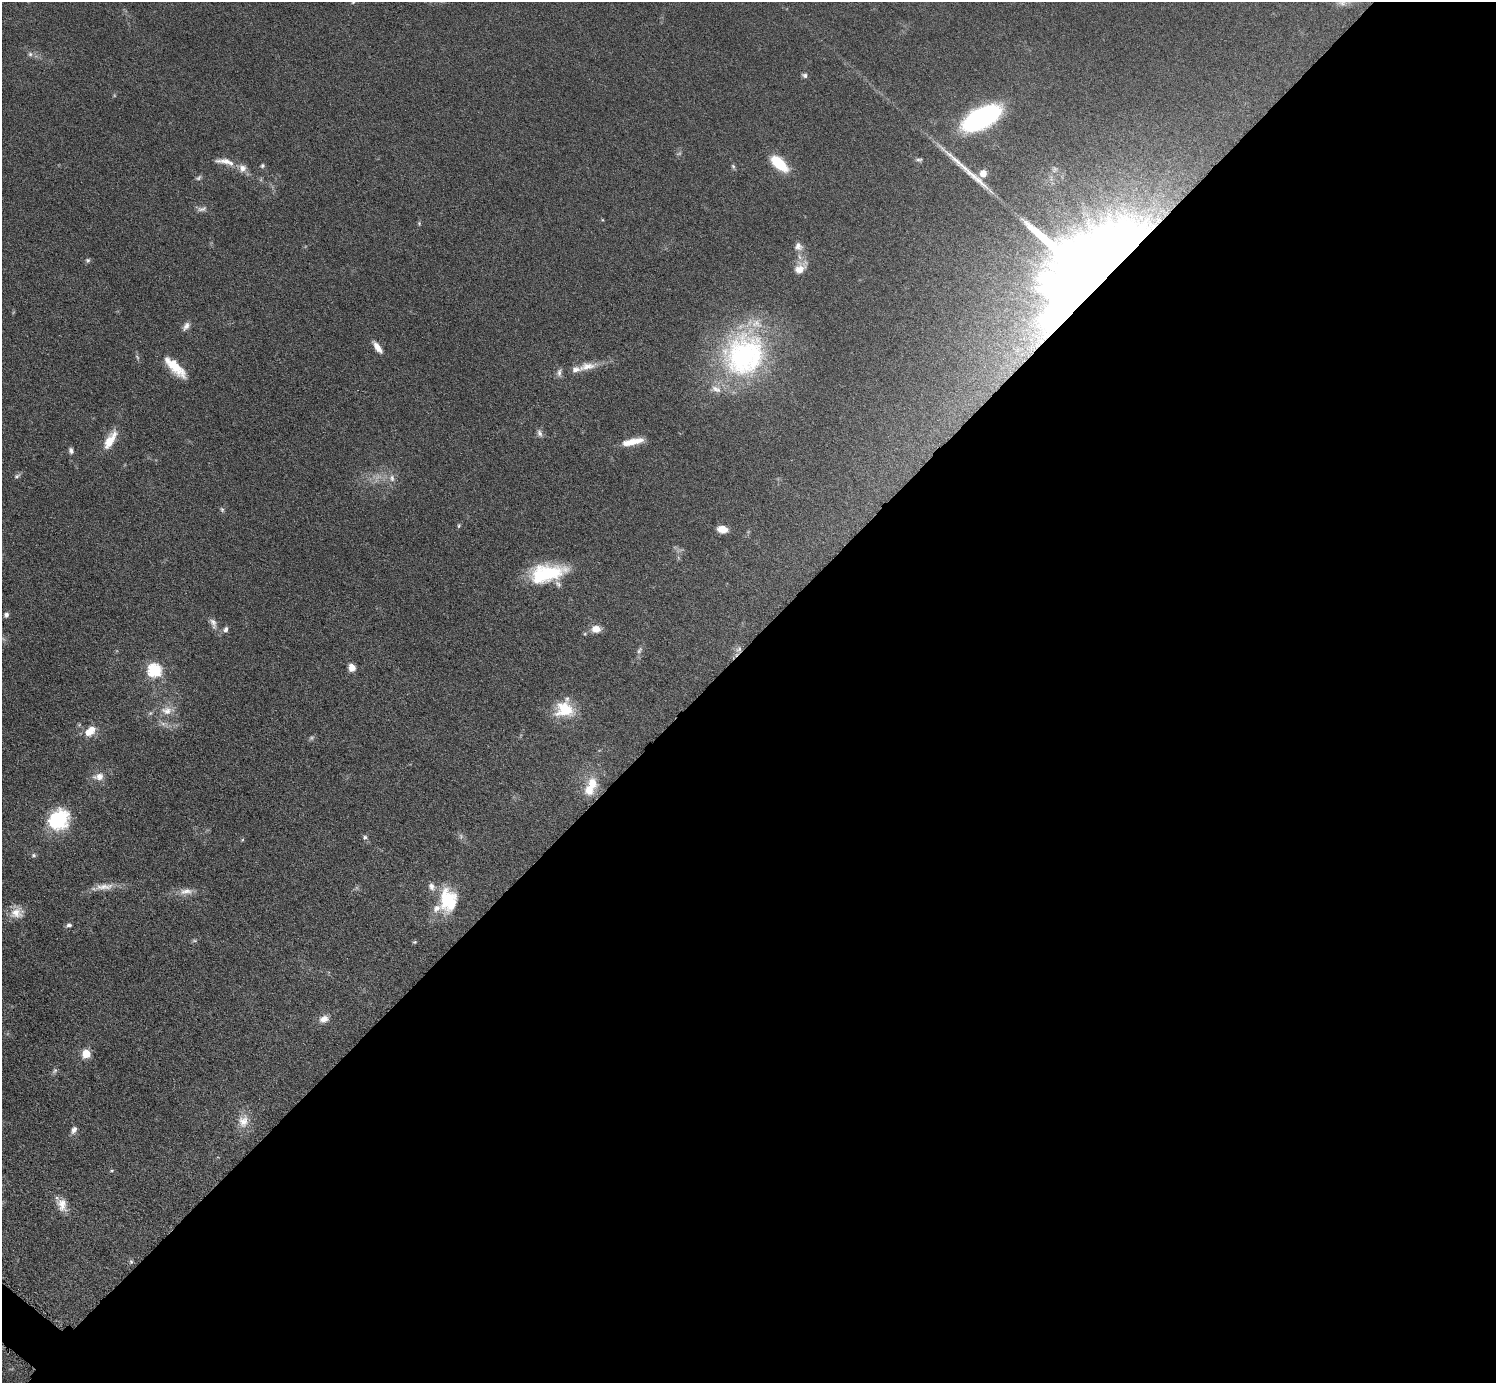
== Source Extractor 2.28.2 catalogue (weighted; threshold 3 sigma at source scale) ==
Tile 12 of 4 x 4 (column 4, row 3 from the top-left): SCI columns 4486-5979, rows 1683-3063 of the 5982 x 5984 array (HDU 1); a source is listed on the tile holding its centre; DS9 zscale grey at full resolution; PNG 1498 x 1385 px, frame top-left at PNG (2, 2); no overlay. Shown black and unused: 53% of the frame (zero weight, under 6 of 12 exposures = <1% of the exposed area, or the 3 px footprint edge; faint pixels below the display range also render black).
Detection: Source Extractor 2.28.2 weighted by HDU 2 'WHT'; one run over the whole footprint, this tile lists its part. Background 0.0392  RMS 0.0038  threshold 0.0157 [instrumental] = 3 sigma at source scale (4.09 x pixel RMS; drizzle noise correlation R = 1.36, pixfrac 0.8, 0.05/0.05 arcsec/px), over >= 5 px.
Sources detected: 80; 6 too faint to see at this stretch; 1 inside a brighter object's white glare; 1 long thin detection or spike segment (spike, bleed or trail) — not listed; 9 inside a brighter listed object's ellipse — not listed separately; the other 63 listed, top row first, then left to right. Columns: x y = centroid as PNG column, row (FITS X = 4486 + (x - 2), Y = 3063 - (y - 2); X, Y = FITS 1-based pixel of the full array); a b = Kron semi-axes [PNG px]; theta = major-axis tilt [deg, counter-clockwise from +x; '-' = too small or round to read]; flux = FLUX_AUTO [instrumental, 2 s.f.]
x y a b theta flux
353 2 6 4 45 0.46
30 54 6 6 - 0.86
805 75 7 5 -20 0.93
981 118 26 12 28 110
919 160 9 5 0 0.75
226 161 27 7 -4 3.8
779 163 18 9 -42 15
262 166 6 5 - 0.6
733 166 6 5 - 0.63
242 168 10 9 - 2.4
983 173 9 8 - 4.2
202 209 15 6 11 1.5
798 246 11 10 - 2.1
88 260 7 6 - 0.71
800 269 16 10 37 4.1
1085 272 83 60 47 660
186 326 12 7 56 1.7
378 347 14 6 -55 3.1
744 355 59 52 56 75
587 366 25 10 12 4.8
175 367 29 10 -44 9.3
559 373 11 6 84 1.3
540 433 11 6 -69 1.3
110 440 25 9 59 6.6
632 442 25 7 12 6
71 451 7 5 -68 1.1
17 476 9 5 25 0.8
392 478 11 7 -88 1.8
222 510 7 5 -63 0.62
459 526 7 4 71 0.5
722 529 9 6 -8 4.7
550 573 42 18 15 21
6 615 6 6 - 1
213 623 17 8 -68 2.1
226 629 7 6 - 1.1
596 629 10 8 -4 3.5
739 649 9 6 50 1.5
639 650 10 5 58 1.1
352 668 8 6 -71 3.3
154 670 6 6 - 52
564 709 23 19 -6 11
167 711 16 11 3 4.1
88 732 11 8 -22 3.3
99 777 16 10 8 3.2
592 783 14 11 -67 6
58 820 20 17 41 27
365 837 7 6 - 0.8
33 855 6 5 - 0.7
104 887 28 8 4 4.2
186 891 19 8 3 3.2
447 899 31 20 79 16
16 913 17 14 -2 4.4
69 925 7 5 7 0.83
194 941 6 4 -1 0.52
415 942 6 5 - 0.46
324 1019 12 9 18 2.6
86 1054 5 5 - 14
55 1071 8 5 51 0.8
243 1121 18 15 81 5
74 1130 10 6 61 1.6
112 1171 6 3 8 0.41
62 1205 19 12 -71 4.4
131 1262 6 5 - 0.61
Overlapping masked pixels (flux is a lower limit): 2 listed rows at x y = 1085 272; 739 649
Isophote crosses this tile's border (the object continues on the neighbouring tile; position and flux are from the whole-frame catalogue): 1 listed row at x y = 353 2